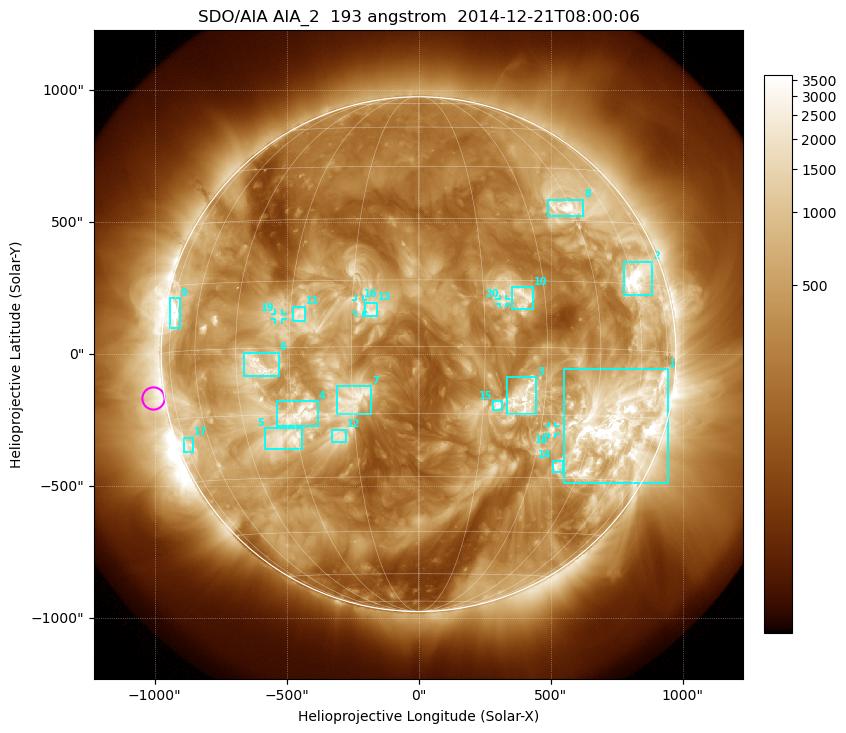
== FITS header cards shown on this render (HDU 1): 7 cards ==
TELESCOP= 'SDO/AIA'
INSTRUME= 'AIA_2'
WAVELNTH=                  193
WAVEUNIT= 'angstrom'
DATE-OBS= '2014-12-21T08:00:06.84'
CTYPE1  = 'HPLN-TAN'
CTYPE2  = 'HPLT-TAN'

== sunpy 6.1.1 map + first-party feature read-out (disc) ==
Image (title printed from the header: SDO/AIA AIA_2  193 angstrom  2014-12-21T08:00:06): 1024 x 1024 px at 2.4 arcsec/px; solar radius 975 arcsec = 406 px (full disc in frame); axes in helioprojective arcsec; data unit not stated in the header (colour bar unlabelled)
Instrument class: DISC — disc imager (sunpy class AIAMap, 193 A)
Bright regions (active regions / flare kernels): reference = the median radial profile (limb darkening/brightening removed); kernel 9 px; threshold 5 sigma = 1194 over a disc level ~354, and >= 1.15x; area >= 12 px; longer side >= 10 px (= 24 arcsec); searched inside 0.97 R_sun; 21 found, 20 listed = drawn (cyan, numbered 1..; 4 of them under ~33 arcsec drawn as corner ticks so the feature stays visible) (cap 20 boxes per figure: the strongest are kept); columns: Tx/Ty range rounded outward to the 5 arcsec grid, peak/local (2 s.f.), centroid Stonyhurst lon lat
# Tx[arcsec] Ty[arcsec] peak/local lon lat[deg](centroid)
1 550..945 -490..-55 22 +53 -17
2 775..885 225..350 13 +62 +16
3 335..450 -225..-85 8 +25 -11
4 -540..-380 -275..-175 8.5 -28 -15
5 -585..-440 -360..-280 9.9 -34 -20
6 -665..-530 -85..5 9.4 -39 -4
7 -310..-180 -225..-120 5.8 -15 -12
8 490..625 520..585 13 +43 +33
9 -940..-905 95..210 11 -72 +8
10 355..435 170..255 6.5 +25 +11
11 -475..-430 125..180 6.5 -27 +7
12 -330..-270 -335..-285 5.3 -19 -20
13 -205..-155 145..195 6.2 -11 +8
14 505..550 -450..-400 7.9 +37 -27
15 280..320 -210..-175 6 +18 -13
16 -240..-210 155..210 5.3 -13 +9
17 -890..-855 -375..-315 5 -73 -21
18 495..520 -305..-270 8.4 +33 -18
19 -545..-515 130..155 6.2 -33 +7
20 305..330 190..210 4.1 +19 +10
Off-limb structures (1.02-1.3 R_sun): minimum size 162 px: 6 found; the strongest spans PA ~65..125 deg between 1.02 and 1.3 R_sun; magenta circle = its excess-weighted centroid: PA ~100 deg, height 1.05 R_sun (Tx ~-1005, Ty ~-165 arcsec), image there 3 x the reference